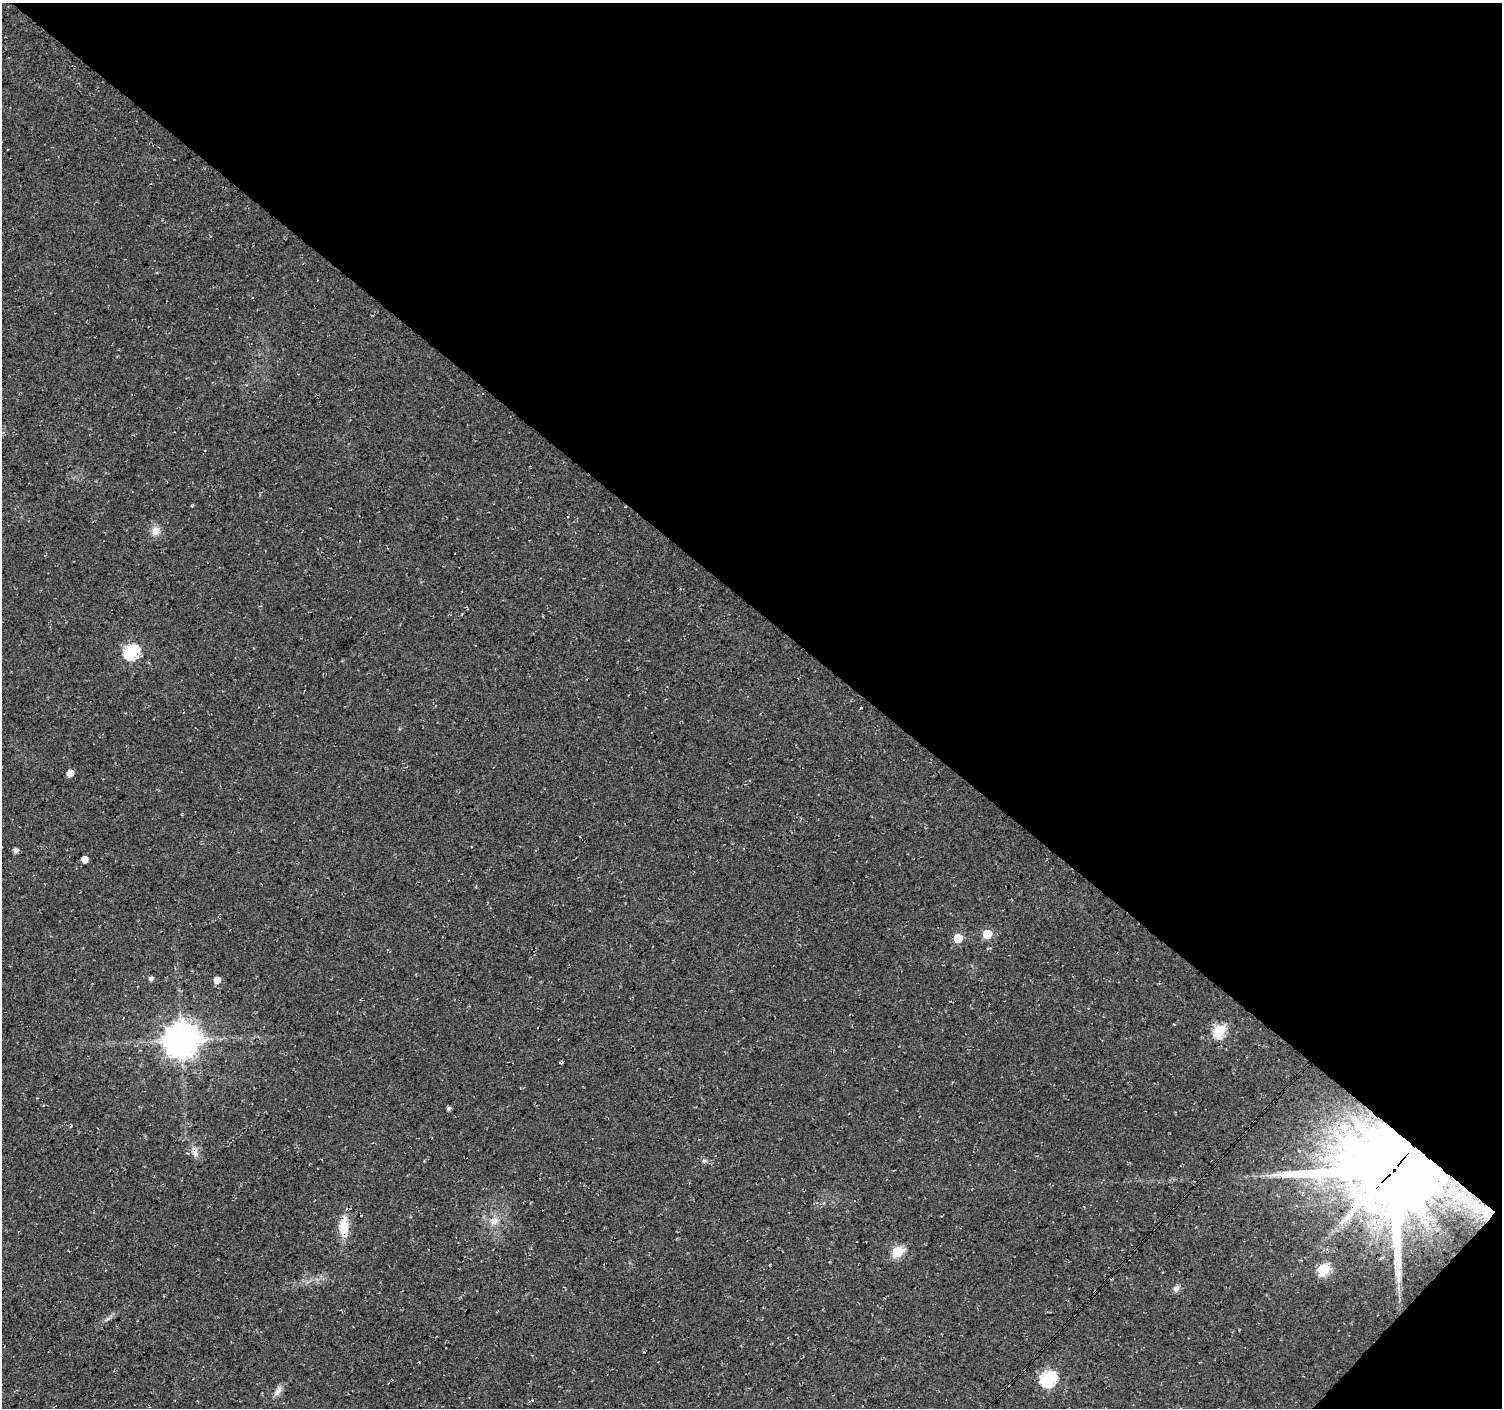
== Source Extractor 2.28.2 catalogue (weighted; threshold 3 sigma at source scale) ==
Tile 8 of 4 x 4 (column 4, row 2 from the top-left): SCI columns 4509-6008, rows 3046-4451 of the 6008 x 6025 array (HDU 1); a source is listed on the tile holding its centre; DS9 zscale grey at full resolution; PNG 1504 x 1410 px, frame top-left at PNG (2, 3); no overlay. Shown black and unused: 44% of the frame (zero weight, under 3 of 4 exposures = <1% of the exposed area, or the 3 px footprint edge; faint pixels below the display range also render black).
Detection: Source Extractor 2.28.2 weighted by HDU 2 'WHT'; one run over the whole footprint, this tile lists its part. Background 0.0552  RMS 0.0068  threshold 0.0305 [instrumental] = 3 sigma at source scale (4.5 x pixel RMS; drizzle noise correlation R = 1.50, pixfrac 1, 0.0396/0.0396 arcsec/px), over >= 5 px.
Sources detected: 24; all 24 listed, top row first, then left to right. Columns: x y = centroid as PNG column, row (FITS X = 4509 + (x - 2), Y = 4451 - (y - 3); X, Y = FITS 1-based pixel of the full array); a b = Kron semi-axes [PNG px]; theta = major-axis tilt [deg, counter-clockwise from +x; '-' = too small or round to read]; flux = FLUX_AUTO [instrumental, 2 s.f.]
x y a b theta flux
156 531 11 10 - 5.9
131 652 7 6 - 110
70 773 5 5 - 6.8
16 850 5 4 - 2.8
85 859 5 5 - 6.2
987 934 6 5 - 22
958 938 6 5 - 20
1118 953 3 2 - 0.65
151 978 5 5 - 2.1
217 980 5 5 - 5.7
1219 1030 7 6 - 66
181 1040 10 10 - 1300
449 1108 4 4 - 1.6
195 1152 14 6 -89 3.6
704 1161 6 5 - 1.3
1393 1170 29 25 3 11000
494 1221 13 8 32 5.2
344 1227 22 11 88 14
898 1252 6 6 - 45
1323 1269 6 6 - 61
1176 1288 9 7 45 2.8
108 1319 9 4 35 1.7
1048 1379 7 7 - 140
278 1391 15 7 64 3.5
Overlapping masked pixels (flux is a lower limit): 4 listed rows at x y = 1118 953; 181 1040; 195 1152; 1393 1170